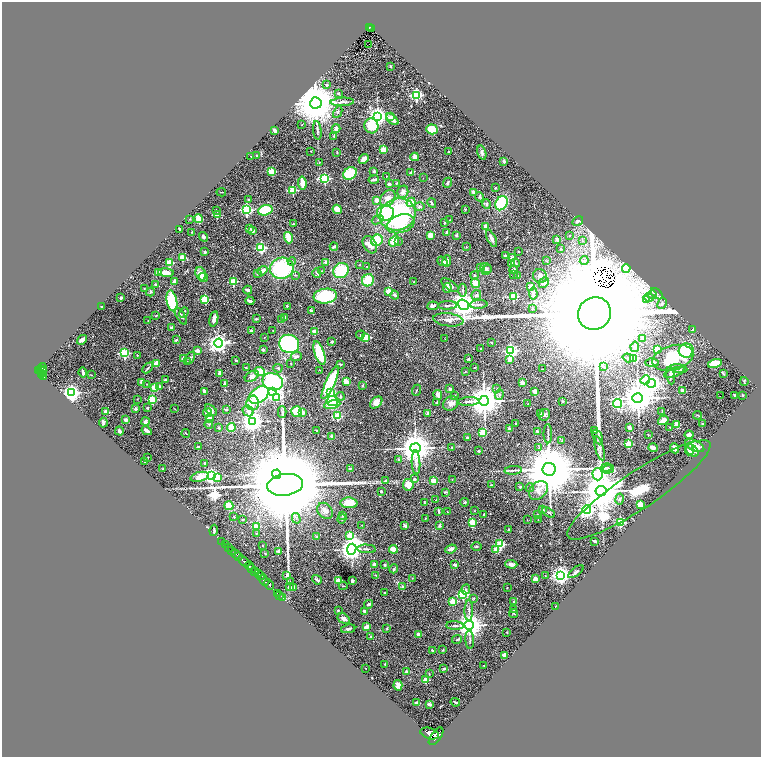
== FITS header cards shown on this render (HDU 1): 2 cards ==
NAXIS1  =                 1517
NAXIS2  =                 1510

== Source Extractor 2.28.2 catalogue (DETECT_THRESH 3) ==
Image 1517 x 1510 px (HDU 1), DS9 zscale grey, zoomed out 1/2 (1 PNG px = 2 x 2 image px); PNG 763 x 759 px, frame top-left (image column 1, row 1510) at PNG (2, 2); each listed source drawn as its Kron ellipse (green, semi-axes under 4 px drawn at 4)
Background 0.894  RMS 0.034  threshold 0.103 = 3 sigma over >= 5 px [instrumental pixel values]
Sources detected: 548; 36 cannot appear on this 1/2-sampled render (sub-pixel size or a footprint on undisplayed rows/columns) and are neither listed nor drawn; of the other 512, the 500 brightest by FLUX_AUTO listed and drawn (12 fainter detections omitted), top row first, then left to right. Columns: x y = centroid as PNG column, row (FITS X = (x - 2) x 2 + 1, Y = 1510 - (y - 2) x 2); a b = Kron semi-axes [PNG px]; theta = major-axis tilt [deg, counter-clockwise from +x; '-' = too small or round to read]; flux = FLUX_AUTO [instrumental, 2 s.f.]
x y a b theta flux
369 27 3 2 - 95
371 28 2 1 - 16
369 44 2 1 - 26
390 66 3 2 - 6.6
326 85 3 3 - 9.8
338 93 3 3 - 12
416 95 3 3 - 1000
342 102 12 3 3 21
316 103 6 5 - 38000
338 112 6 4 64 15
378 116 4 4 - 3300
390 116 4 2 - 8.8
392 119 7 3 -40 47
302 124 3 2 - 3.1
371 126 7 7 - 160
336 129 4 4 - 33
432 129 6 5 - 170
274 130 4 2 - 21
317 130 9 3 -83 14
334 136 3 3 - 7.7
383 150 3 2 - 240
311 151 2 2 - 4.5
337 152 3 2 - 4.1
448 152 2 2 - 4.2
482 153 7 4 -72 16
250 156 2 1 - 3.5
257 156 2 1 - 7.6
415 157 4 4 - 42
364 159 5 3 - 39
504 161 2 2 - 64
320 162 3 2 - 3.2
272 171 3 3 - 230
374 171 3 3 - 9.8
411 172 3 3 - 12
350 173 7 5 37 260
386 176 2 1 - 3.2
423 178 2 2 - 2.6
325 179 4 3 - 740
374 179 5 2 - 16
302 183 6 3 -82 95
396 183 3 2 - 4
447 183 5 3 - 11
389 184 2 2 - 20
495 188 2 2 - 17
293 190 3 3 - 390
221 192 5 2 - 4.8
403 192 6 5 - 27
473 192 2 2 - 62
480 197 5 3 - 8.5
388 198 9 6 51 58
248 200 3 3 - 6
377 200 3 3 - 41
411 202 5 4 - 72
432 203 5 3 - 12
501 203 7 5 63 390
487 204 5 3 - 14
419 207 5 3 - 10
337 209 5 4 - 52
465 209 2 2 - 3.9
216 210 3 2 - 6.2
246 210 3 3 - 1000
265 210 7 5 16 260
385 213 8 8 - 240
217 215 2 2 - 140
398 215 18 16 24 900
190 219 3 3 - 3.7
198 219 4 3 - 110
378 220 6 4 21 13
450 220 2 2 - 2.7
578 221 6 4 33 15
444 223 2 2 - 4.8
293 224 2 2 - 21
401 224 14 9 18 170
486 227 2 2 - 140
249 228 4 3 - 8.7
180 229 3 2 - 6.5
252 231 3 3 - 28
191 232 2 2 - 4.7
446 232 3 2 - 12
430 235 3 3 - 55
457 235 2 2 - 34
569 236 3 3 - 5.2
203 237 5 3 - 13
288 238 6 3 -72 160
492 238 9 3 -63 33
377 240 6 5 - 230
557 240 2 2 - 37
394 241 6 4 52 120
583 241 4 2 - 5.3
398 242 2 1 - 4.5
370 245 9 6 -59 43
334 247 4 2 - 14
466 247 2 2 - 4.7
261 248 3 3 - 640
561 249 4 3 - 5.4
519 251 2 2 - 4.6
205 252 3 3 - 14
505 256 2 2 - 73
182 258 3 2 - 200
512 258 2 2 - 73
584 260 4 3 - 9.1
292 261 4 4 - 9.6
442 261 5 2 - 11
447 261 6 4 79 35
547 261 3 2 - 2.6
326 262 3 2 - 19
170 263 3 3 - 260
512 263 4 3 - 12
516 263 4 3 - 8.7
359 265 3 2 - 3.7
367 266 3 2 - 2.9
282 268 12 10 11 560
480 268 3 2 - 3.4
486 268 6 5 - 17
626 268 4 4 - 810
487 270 5 4 - 12
513 270 4 3 - 16
262 271 5 4 - 24
322 271 3 2 - 2.6
341 271 8 7 - 270
159 273 3 3 - 36
166 273 8 4 -4 46
257 273 4 2 - 7.2
317 273 5 2 - 6.5
201 274 7 5 -71 64
295 275 4 3 - 5.4
474 275 4 3 - 9.2
514 275 2 2 - 2.9
517 276 2 2 - 16
540 276 7 6 - 23
203 277 4 4 - 20
368 280 6 5 - 160
174 282 3 3 - 30
233 282 3 3 - 330
414 282 3 2 - 5.7
475 283 5 4 - 64
544 283 5 4 - 27
155 285 3 2 - 11
450 285 10 4 -33 31
531 287 2 2 - 130
144 288 3 2 - 3.8
447 288 5 3 - 25
248 290 4 2 - 30
463 290 6 3 89 12
389 291 3 3 - 280
150 292 4 4 - 9
533 294 6 4 -85 19
657 294 7 2 -40 9.9
395 295 4 3 - 14
476 295 5 5 - 17
652 295 4 4 - 17
325 296 11 7 6 310
513 296 3 3 - 320
121 298 2 2 - 10
649 298 5 3 - 16
205 299 3 3 - 370
646 300 3 2 - 6.3
172 301 10 5 -79 330
250 301 4 2 - 27
662 303 6 4 64 15
479 304 8 3 3 11
448 305 9 2 3 12
463 305 6 5 - 7800
287 306 2 2 - 6.2
433 306 5 3 - 21
101 307 2 2 - 17
532 309 2 2 - 27
311 311 3 2 - 14
184 312 5 3 - 9.5
595 313 17 16 - 580000
156 316 3 2 - 4.1
181 316 9 4 -58 17
284 317 3 3 - 15
214 319 8 3 78 40
256 319 3 3 - 7
281 319 2 2 - 8.7
148 320 3 2 - 2.2
448 320 15 6 -7 39
172 327 4 3 - 9.3
693 330 2 2 - 28
252 331 2 2 - 75
273 331 2 2 - 2.3
314 332 2 2 - 100
360 335 4 4 - 9.2
366 337 3 3 - 330
264 338 2 2 - 2.4
642 338 3 3 - 43
445 339 3 2 - 2.2
82 340 5 3 - 29
176 340 2 2 - 29
332 341 2 2 - 29
218 343 4 4 - 3800
491 343 3 2 - 5.1
289 344 10 9 - 700
635 347 5 3 - 10
480 348 2 2 - 2.6
657 349 3 2 - 240
263 350 2 2 - 46
197 351 2 2 - 89
511 351 4 3 - 1500
686 351 7 7 - 230
124 353 3 3 - 670
319 353 12 4 -71 300
137 355 2 2 - 5.6
296 356 6 4 23 21
184 358 2 2 - 78
190 358 6 4 62 11
628 358 5 4 - 18
634 358 3 3 - 240
673 358 21 12 16 260
468 359 4 2 - 4.7
236 360 2 2 - 8.2
510 360 2 2 - 92
187 362 3 2 - 4.4
291 363 2 2 - 5.5
652 363 7 3 0 15
715 363 7 4 15 120
156 364 4 4 - 73
341 364 3 2 - 9
246 367 2 2 - 4.6
603 367 4 2 - 6.4
42 368 5 3 - 440
148 368 6 3 44 9.3
278 368 4 4 - 11
474 368 2 2 - 2.9
543 369 3 2 - 2.6
679 369 8 4 -9 22
38 370 3 2 - 610
42 370 5 2 - 470
319 370 2 1 - 2.3
260 371 5 4 - 150
42 372 2 1 - 52
83 372 5 2 - 17
465 372 2 2 - 3.5
674 372 11 3 19 17
220 373 4 3 - 28
723 373 4 2 - 4.8
41 374 2 2 - 280
91 375 2 2 - 3.2
43 376 3 2 - 220
252 376 7 4 31 26
670 376 9 3 -81 18
165 380 3 2 - 10
645 380 5 4 - 520
346 381 4 3 - 73
744 381 4 2 - 6.9
142 382 3 2 - 37
273 382 10 8 -21 570
330 382 18 4 66 480
224 383 4 3 - 15
522 383 2 2 - 98
651 383 4 4 - 3900
147 384 3 2 - 3.3
160 386 2 2 - 41
362 386 3 3 - 6.8
155 388 4 3 - 75
450 389 3 3 - 12
497 389 4 3 - 8
416 390 5 2 - 4.6
204 391 3 2 - 22
535 391 2 2 - 120
683 391 2 2 - 78
273 392 4 4 - 2500
72 393 4 4 - 3100
331 393 3 3 - 200
259 395 11 7 35 520
438 395 5 4 - 33
455 395 3 2 - 3
499 395 5 3 - 12
735 395 3 2 - 5.2
743 395 2 2 - 4.7
340 396 4 3 - 8.1
721 396 2 1 - 22
277 398 4 3 - 220
638 398 5 5 - 16000
137 399 3 2 - 3
152 399 3 3 - 400
332 401 6 5 - 190
468 401 11 3 3 22
484 401 5 5 - 15000
563 401 4 3 - 4.9
252 403 7 6 - 99
376 403 7 5 43 44
437 403 4 2 - 4.7
617 403 4 4 - 970
451 404 8 7 - 42
528 404 2 2 - 6.1
332 405 8 4 11 140
148 408 2 2 - 23
136 409 2 2 - 64
175 409 3 2 - 2.6
211 410 7 4 -38 18
226 410 2 2 - 10
248 411 6 5 - 20
297 411 5 5 - 150
662 411 3 1 - 3
106 412 2 2 - 110
282 412 6 3 90 10
207 413 5 4 - 24
302 413 2 2 - 78
428 413 4 3 - 26
541 414 2 2 - 42
544 415 6 5 - 13
697 415 4 2 - 4.6
337 416 3 3 - 290
209 419 4 3 - 39
126 420 2 2 - 92
663 420 5 4 - 48
253 421 4 4 - 5300
145 422 4 3 - 16
103 423 5 3 - 13
515 423 2 2 - 3.2
209 424 4 3 - 6.7
677 424 4 3 - 70
702 424 4 3 - 4.8
670 427 2 2 - 3
219 428 4 3 - 10
231 428 4 4 - 120
629 428 2 2 - 100
509 429 3 2 - 11
119 431 4 2 - 30
147 431 5 2 - 23
316 431 2 2 - 3
537 431 2 2 - 16
595 431 2 2 - 11
483 432 3 3 - 250
186 433 4 2 - 3.5
548 434 9 2 -89 13
648 435 2 2 - 3
689 435 4 3 - 25
331 436 2 2 - 14
468 437 3 2 - 12
598 437 8 4 -65 21
562 441 4 3 - 6.4
628 444 3 3 - 250
695 446 10 5 -24 66
198 447 2 2 - 7
452 447 2 2 - 3.3
539 447 3 2 - 3.5
415 448 5 5 - 16000
600 448 12 4 -75 26
653 448 4 3 - 32
675 448 5 4 - 42
689 450 5 3 - 25
692 450 7 5 -42 48
479 451 2 2 - 25
148 457 2 1 - 4.6
399 459 2 2 - 15
145 461 3 2 - 11
416 462 12 4 -87 30
204 464 3 2 - 12
606 467 5 3 - 15
350 468 4 3 - 6.6
162 469 3 2 - 3.7
549 469 6 6 - 72000
609 469 5 4 - 19
513 470 9 2 4 13
277 474 4 4 - 13000
597 474 6 5 - 1100
211 476 4 3 - 1900
199 477 9 4 15 61
218 477 3 3 - 180
414 479 4 4 - 12
385 480 3 3 - 10
452 480 2 2 - 3.3
433 481 2 2 - 110
285 485 18 11 8 210000
408 485 6 5 - 58
491 485 3 2 - 3.6
520 487 2 2 - 15
530 488 4 3 - 7
538 490 11 8 45 51
639 490 85 18 34 490
381 491 2 2 - 15
601 491 5 5 - 27000
445 492 3 2 - 5.4
620 499 6 4 80 13
436 500 3 2 - 3.2
424 502 3 2 - 3.9
465 502 4 3 - 6.7
349 503 8 5 -3 120
640 505 4 3 - 74
229 506 4 4 - 76
587 509 4 4 - 2200
543 510 3 3 - 7.6
325 511 9 7 -47 36
439 511 4 2 - 16
475 511 3 2 - 3.2
447 512 3 2 - 4.2
549 512 7 3 -32 8.8
484 514 3 2 - 6.4
537 514 2 2 - 2.7
343 515 4 3 - 10
234 517 2 1 - 2.9
296 518 5 4 - 14
425 518 2 2 - 3.5
342 519 4 3 - 7.3
243 520 2 2 - 6.4
527 520 3 2 - 2.4
538 520 2 2 - 2.9
472 522 3 3 - 210
620 523 3 3 - 500
362 525 2 2 - 2.1
256 526 2 2 - 190
405 526 2 2 - 48
439 526 4 3 - 10
508 529 3 2 - 4.4
214 530 5 2 - 8.7
256 533 2 2 - 2.9
349 535 3 3 - 130
317 537 4 3 - 18
221 541 2 1 - 26
595 541 3 2 - 9.7
225 544 2 1 - 36
500 544 3 3 - 440
262 545 2 1 - 3.6
228 547 3 2 - 270
476 547 5 2 - 6.4
352 549 5 4 - 6500
367 549 9 3 -3 12
393 549 4 3 - 62
451 549 5 3 - 30
232 550 2 2 - 340
496 550 3 2 - 140
278 551 2 2 - 60
265 553 3 2 - 3.4
236 554 5 2 - 1700
239 557 2 2 - 590
244 561 6 3 -47 3500
374 564 3 3 - 23
511 564 6 4 -4 30
385 565 4 3 - 9
455 565 2 2 - 51
249 566 4 3 - 1300
251 569 2 1 - 320
394 569 5 3 - 7.5
255 572 4 3 - 710
576 572 9 3 38 14
259 573 4 2 - 710
287 575 2 2 - 52
376 575 4 2 - 5.4
561 575 4 4 - 3400
261 576 4 2 - 660
545 576 3 2 - 3.1
412 578 2 2 - 3.3
535 579 2 2 - 94
264 580 6 2 -41 1900
317 580 5 2 - 10
290 581 4 2 - 4.5
338 581 3 2 - 260
352 581 3 2 - 13
269 585 6 2 -48 2200
343 586 4 2 - 4.8
289 587 3 3 - 16
294 587 4 3 - 53
403 587 2 2 - 53
507 588 2 1 - 3.2
466 590 5 3 - 9.5
277 593 2 1 - 41
384 593 2 2 - 6.2
279 595 2 1 - 9.4
463 595 3 3 - 620
283 598 3 2 - 200
473 598 4 3 - 4.8
452 601 3 2 - 240
514 602 2 2 - 28
369 604 4 3 - 12
556 606 2 1 - 3.4
469 610 10 3 89 17
514 610 3 2 - 5.7
338 611 3 3 - 4.4
365 611 4 3 - 19
514 614 4 2 - 5.1
344 619 7 4 -30 24
469 625 4 4 - 9300
455 626 9 2 -2 11
366 627 3 2 - 65
387 628 4 3 - 5.2
348 629 7 3 10 15
507 632 2 2 - 10
419 634 4 3 - 21
371 636 2 2 - 10
457 639 5 3 - 6.1
470 640 9 3 -87 12
432 650 2 2 - 16
443 650 3 3 - 5.9
504 655 3 3 - 44
384 664 2 2 - 7.4
484 665 2 1 - 2.2
366 668 2 1 - 2.8
444 668 2 2 - 24
407 672 2 2 - 51
429 674 3 2 - 3.4
426 680 2 2 - 180
398 685 5 4 - 26
455 702 5 2 - 8.7
417 703 3 2 - 29
429 704 3 2 - 17
430 733 9 5 -18 7700
436 736 10 5 54 6800
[12 fainter detections neither listed nor drawn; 36 sub-pixel or undisplayed-footprint detections neither listed nor drawn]